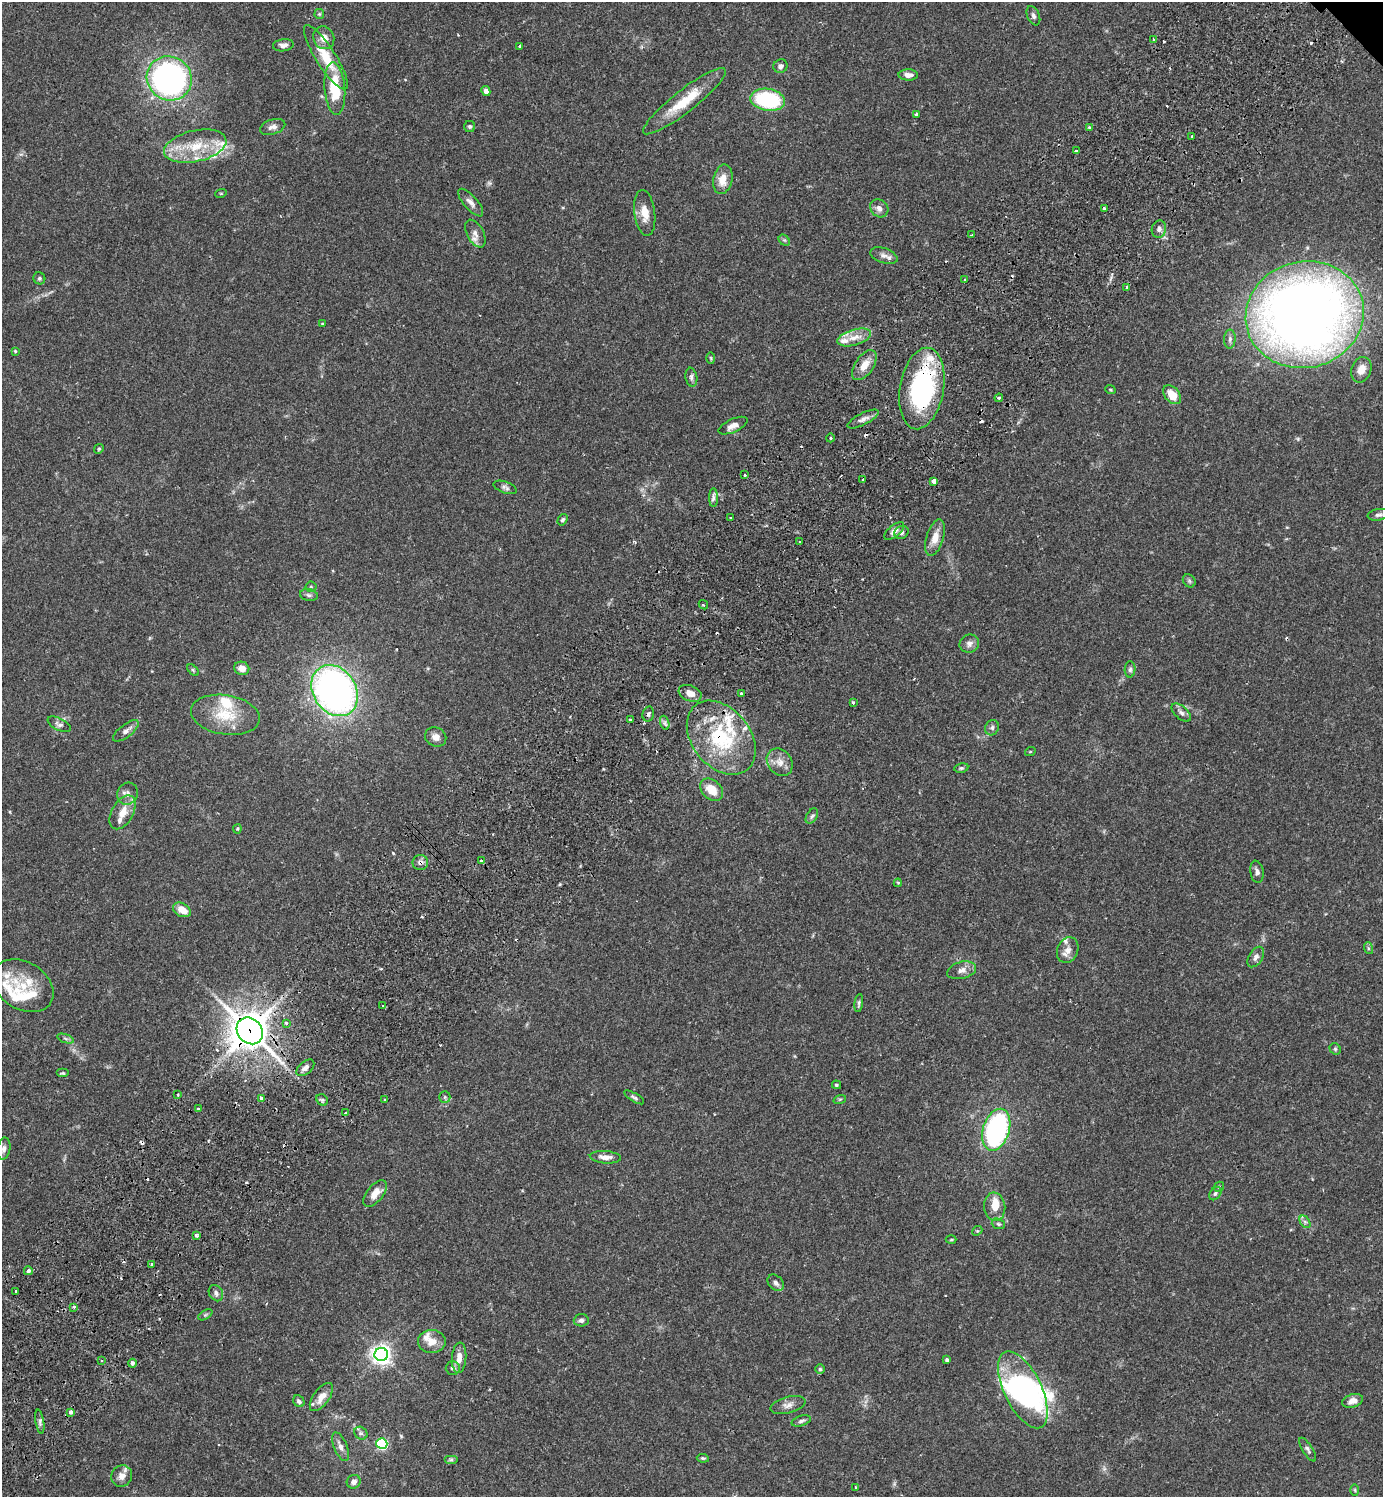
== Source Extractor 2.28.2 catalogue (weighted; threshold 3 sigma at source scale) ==
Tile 7 of 4 x 4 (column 3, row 2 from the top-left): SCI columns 3106-4486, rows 3034-4528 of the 6070 x 6069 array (HDU 1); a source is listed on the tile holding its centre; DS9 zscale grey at full resolution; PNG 1385 x 1499 px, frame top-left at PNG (2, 2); each listed source drawn as its Kron ellipse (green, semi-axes under 4 px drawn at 4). Shown black and unused: <1% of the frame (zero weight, under 2 of 3 exposures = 3% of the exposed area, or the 3 px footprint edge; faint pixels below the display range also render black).
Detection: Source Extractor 2.28.2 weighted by HDU 2 'WHT'; one run over the whole footprint, this tile lists its part. Background 0.091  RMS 0.0057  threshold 0.0255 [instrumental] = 3 sigma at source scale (4.5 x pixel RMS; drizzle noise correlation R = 1.50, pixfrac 1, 0.05/0.05 arcsec/px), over >= 5 px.
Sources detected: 206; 1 inside a brighter object's white glare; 18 cosmic-ray / hot-pixel residue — neither listed nor drawn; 19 inside a brighter listed object's ellipse — not listed separately; the other 168 listed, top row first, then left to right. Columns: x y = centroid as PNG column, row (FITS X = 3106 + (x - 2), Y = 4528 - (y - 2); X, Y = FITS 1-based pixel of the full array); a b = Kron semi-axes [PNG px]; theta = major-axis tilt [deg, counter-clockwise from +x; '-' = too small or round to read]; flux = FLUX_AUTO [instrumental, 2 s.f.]
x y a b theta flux
319 14 5 5 - 0.7
1033 16 10 6 -69 1.8
324 38 12 10 -65 4.9
1154 39 3 3 - 1.4
283 45 10 6 6 2
520 46 3 3 - 1.4
326 57 37 10 -57 16
780 66 7 6 - 1.8
908 75 9 5 -1 2.9
169 78 23 21 -35 200
335 88 26 10 -85 22
486 91 5 4 - 2.7
768 100 17 11 -9 46
684 101 51 11 38 19
916 114 4 3 - 0.71
470 126 5 5 - 1
273 127 13 7 18 2.7
1089 128 3 3 - 1.4
1192 136 3 3 - 1.1
195 146 32 15 13 19
1076 151 3 3 - 1.2
723 179 15 9 78 7.3
221 193 6 3 19 0.57
471 203 17 6 -49 3
879 208 10 8 -44 2.9
1104 209 3 3 - 1.8
645 213 23 10 -83 7.5
1159 229 9 7 80 2.3
475 234 15 8 -62 3.6
972 235 3 2 - 0.65
784 240 6 5 - 0.91
884 256 14 7 -19 3
39 278 6 5 - 1.1
964 280 4 2 - 0.55
1127 287 3 3 - 1.6
1305 315 59 53 14 660
322 324 4 3 - 0.47
854 337 17 8 16 6.3
1230 339 9 5 89 1.9
15 351 4 3 - 0.62
711 358 6 4 -88 0.67
864 365 17 9 55 6.5
1361 370 13 9 69 6.3
691 377 9 6 -81 1.7
922 388 41 22 80 82
1110 389 5 3 - 0.5
1172 395 11 7 -48 9.1
999 398 4 3 - 0.7
863 419 17 6 27 3
733 426 15 6 24 3.7
830 438 4 3 - 0.54
99 449 5 4 - 0.64
745 475 3 3 - 1.5
863 480 3 3 - 2.4
934 481 4 3 - 8.6
505 487 12 5 -20 1.6
713 498 9 4 90 1.8
1378 515 11 5 8 1.7
730 518 3 2 - 0.54
562 520 6 4 55 1.1
894 531 12 6 40 2.6
901 532 7 6 - 1.8
935 538 19 8 73 6.6
799 542 3 2 - 0.47
1189 581 7 5 -47 1.2
311 587 5 5 - 0.86
309 595 9 6 -11 1.5
703 605 5 3 - 0.6
969 644 10 9 - 2.8
242 668 7 6 - 4.7
1130 669 8 5 88 1.2
193 670 7 4 -45 0.86
335 691 27 21 -57 220
690 693 12 8 -22 5.1
741 694 3 3 - 2.1
853 703 3 3 - 1.9
1181 713 12 6 -42 2.1
648 714 7 5 74 1.4
225 715 35 19 -9 19
630 720 3 3 - 3.8
665 723 7 4 -72 1.3
59 724 13 6 -27 2.1
992 728 8 6 61 1.7
126 731 15 6 37 3
436 737 11 9 -28 3.6
721 738 41 29 -51 48
1030 752 5 3 - 0.46
780 762 14 12 -51 5.2
961 768 7 4 9 0.97
712 790 13 9 -43 9.4
128 794 11 10 - 3.4
123 812 18 10 61 7.6
812 816 8 5 58 1.4
237 829 4 4 - 0.59
481 861 3 3 - 1.2
420 863 8 7 - 2
1257 872 11 6 -80 2
898 883 4 4 - 0.54
182 910 9 6 -29 6.9
1368 948 6 4 -72 0.77
1068 950 13 10 66 4.4
1256 957 11 7 58 2.4
962 970 15 8 14 3.7
23 986 33 23 -32 19
859 1003 9 4 82 1.1
383 1006 3 3 - 0.74
286 1023 3 3 - 1.2
250 1031 14 12 -48 1200
65 1038 8 3 -19 1
1335 1049 6 5 - 0.84
305 1068 10 6 40 2.4
63 1073 6 4 0 0.78
836 1085 4 3 - 0.73
177 1095 4 2 - 0.67
445 1097 6 5 - 1
634 1097 11 4 -31 1.2
261 1098 3 3 - 3.7
840 1099 6 4 18 0.69
322 1100 6 5 - 1
384 1100 3 2 - 0.74
198 1109 4 3 - 0.87
345 1113 3 3 - 1.9
996 1130 21 13 73 100
4 1149 11 6 79 2
605 1157 16 6 -4 4.2
1219 1187 5 4 - 0.75
375 1193 16 8 51 6.1
1215 1193 7 5 52 1.3
995 1207 14 10 -83 7.7
1305 1222 7 4 -55 1.2
998 1224 7 5 -20 0.89
977 1231 6 4 41 0.71
196 1235 3 3 - 3.2
951 1240 5 3 - 0.53
151 1264 3 3 - 0.93
28 1271 4 3 - 2.8
776 1283 9 7 -44 2.3
16 1291 3 3 - 0.87
216 1293 8 6 -59 1.9
74 1307 3 3 - 1.2
205 1315 8 4 31 0.96
581 1320 7 6 - 1.9
432 1341 14 11 0 6.6
381 1354 7 6 - 310
459 1358 15 7 86 5.2
102 1360 3 2 - 0.82
947 1360 4 3 - 1.5
132 1363 4 4 - 1.4
453 1368 7 7 - 2.1
820 1369 4 4 - 0.86
1023 1390 42 18 -64 75
321 1397 16 8 54 6.3
299 1401 6 5 - 1.5
1353 1401 11 6 16 3.8
788 1405 18 8 15 3.5
70 1412 3 3 - 1.5
801 1421 10 5 17 1.5
40 1422 12 3 -81 1.4
361 1433 7 6 - 1.4
382 1444 5 5 - 64
340 1447 15 6 -67 3
1308 1450 13 5 -58 1.6
703 1458 6 4 -8 0.79
451 1460 7 4 0 1
122 1476 11 10 - 4.1
354 1482 7 6 - 2.8
856 1488 3 3 - 1.6
1355 1490 6 4 -88 0.7
Overlapping masked pixels (flux is a lower limit): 5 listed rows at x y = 471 203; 922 388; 721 738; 420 863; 250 1031